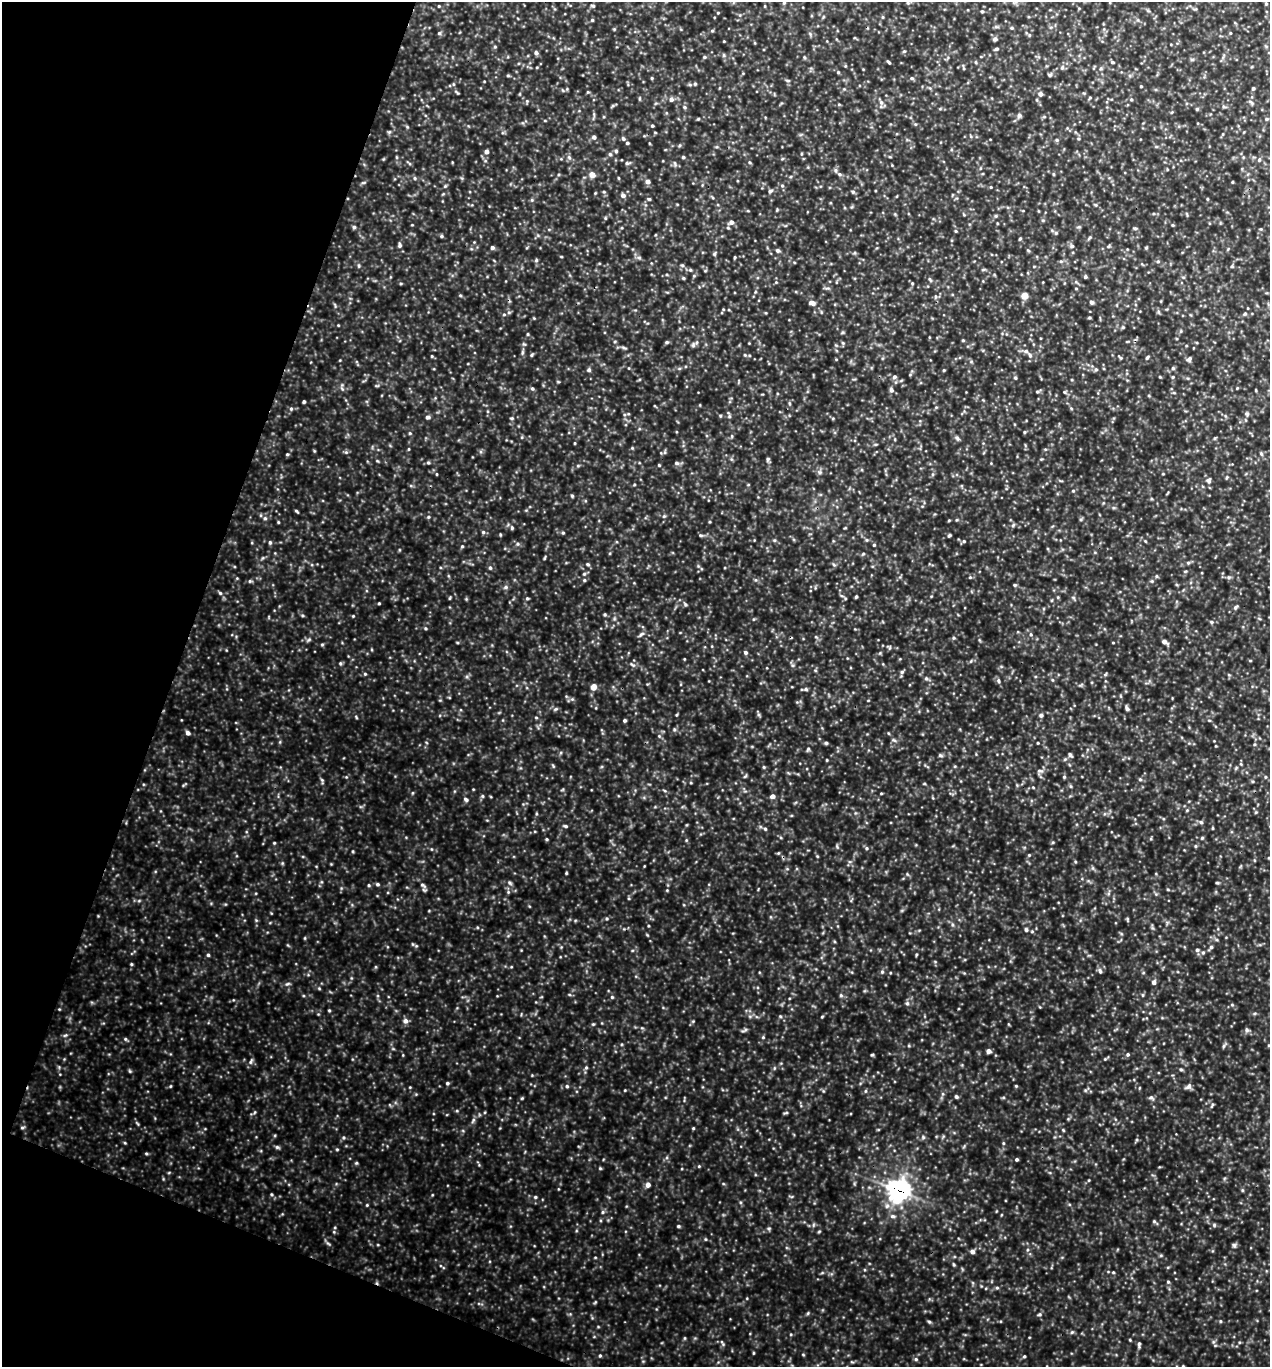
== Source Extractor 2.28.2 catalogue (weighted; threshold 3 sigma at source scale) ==
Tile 9 of 4 x 4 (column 1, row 3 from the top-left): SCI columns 137-1404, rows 1370-2734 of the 5501 x 5490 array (HDU 1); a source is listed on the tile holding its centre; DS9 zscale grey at full resolution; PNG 1272 x 1369 px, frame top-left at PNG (2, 2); no overlay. Shown black and unused: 18% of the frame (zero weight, under 3 of 5 exposures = <1% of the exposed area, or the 3 px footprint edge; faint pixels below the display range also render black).
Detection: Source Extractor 2.28.2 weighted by HDU 2 'WHT'; one run over the whole footprint, this tile lists its part. Background 0.693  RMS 0.12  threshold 0.519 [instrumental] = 3 sigma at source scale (4.5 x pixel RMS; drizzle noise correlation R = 1.50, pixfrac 1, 0.05/0.05 arcsec/px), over >= 5 px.
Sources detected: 306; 1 inside a brighter listed object's ellipse — not listed separately; the other 305 listed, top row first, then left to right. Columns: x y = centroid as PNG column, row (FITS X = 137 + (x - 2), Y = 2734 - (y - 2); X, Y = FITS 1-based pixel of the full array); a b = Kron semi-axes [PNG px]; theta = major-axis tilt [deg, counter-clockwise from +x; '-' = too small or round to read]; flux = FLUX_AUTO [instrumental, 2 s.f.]
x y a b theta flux
784 3 5 4 - 12
1266 4 3 3 - 12
439 6 4 3 - 9.1
593 6 5 4 - 18
982 11 4 4 - 14
882 17 5 3 - 11
1012 28 4 4 - 13
712 31 5 4 - 13
439 33 5 4 - 16
1230 33 4 3 - 9.3
995 39 5 5 - 27
724 41 4 2 - 7.6
495 47 5 3 - 11
996 49 5 4 - 18
904 51 5 4 - 12
536 53 5 4 - 31
704 57 5 4 - 15
889 62 5 3 - 15
1112 62 5 4 - 15
963 68 8 2 -80 13
1062 68 6 4 19 18
838 72 5 3 - 12
508 75 5 3 - 12
1050 75 6 5 - 18
652 78 4 4 - 11
912 78 6 4 -22 18
787 80 6 3 -19 14
695 84 5 4 - 14
1141 86 3 3 - 9.5
1253 88 4 3 - 17
1040 94 5 5 - 37
671 99 6 6 - 35
1131 99 4 4 - 13
881 102 7 6 - 36
684 107 5 4 - 16
1197 109 5 4 - 14
1019 115 6 5 - 28
698 119 4 3 - 11
1267 119 5 4 - 14
652 126 4 3 - 14
389 132 5 5 - 14
594 137 5 5 - 30
623 138 6 4 -58 20
1057 140 5 4 - 16
627 143 4 3 - 16
616 151 4 4 - 17
486 152 5 4 - 45
610 154 5 4 - 16
569 157 6 4 -20 17
683 157 4 3 - 13
1259 159 6 4 70 18
749 162 5 3 - 12
627 163 6 5 - 19
675 163 8 3 -69 15
839 174 5 5 - 19
1053 174 5 3 - 10
592 175 5 4 - 120
415 178 5 4 - 15
648 181 5 5 - 50
1232 182 4 2 - 8.2
363 183 6 4 19 15
782 185 5 3 - 13
991 187 4 3 - 10
770 191 6 4 28 20
604 192 5 3 - 13
853 192 5 4 - 17
623 195 6 5 - 36
649 199 5 4 - 15
532 200 5 3 - 13
731 222 6 6 - 47
354 227 4 4 - 20
1135 228 5 4 - 15
956 231 5 3 - 12
1056 233 6 4 -18 14
441 236 5 4 - 15
1090 237 5 4 - 13
1020 239 4 3 - 13
399 245 7 5 -90 25
1072 246 6 5 - 20
1109 246 6 3 70 12
492 248 4 4 - 27
1146 248 4 4 - 12
778 250 5 4 - 26
1028 250 5 3 - 11
735 257 4 3 - 11
1061 261 6 3 17 15
1158 261 5 3 - 13
690 270 5 5 - 16
1085 277 4 4 - 18
683 278 4 4 - 12
930 280 7 3 -55 16
912 283 4 3 - 11
1076 288 5 3 - 8.3
1024 296 4 4 - 180
1091 302 5 5 - 24
812 303 7 5 -9 54
509 312 6 3 18 15
1089 318 5 3 - 13
1123 327 5 4 - 12
963 340 4 3 - 11
667 342 5 4 - 13
843 343 5 4 - 14
522 352 6 4 -73 17
531 355 5 3 - 12
745 355 5 3 - 10
1030 355 7 5 -69 32
432 356 5 3 - 9.3
1120 357 6 3 -45 12
1147 358 5 3 - 16
1189 359 7 5 46 27
1173 368 5 4 - 16
1096 369 5 5 - 18
589 370 5 5 - 22
944 370 4 3 - 10
894 377 7 6 - 25
1173 377 4 4 - 12
1015 378 5 4 - 14
1237 388 3 3 - 8.4
532 389 5 4 - 18
891 390 6 6 - 26
1256 390 4 3 - 8.6
1037 391 5 3 - 15
1065 392 6 3 -70 14
304 402 3 3 - 18
291 409 5 5 - 17
1247 414 6 4 -47 17
729 416 6 3 -72 16
428 417 6 5 - 26
512 418 5 4 - 12
1024 432 5 3 - 12
410 433 4 3 - 11
957 438 6 4 -46 21
575 443 4 3 - 8.9
632 448 4 4 - 10
409 449 5 3 - 9.2
346 452 5 5 - 16
287 454 4 4 - 12
768 459 7 4 75 19
428 462 5 4 - 15
676 463 7 5 -2 26
659 465 4 3 - 11
436 474 4 3 - 8.4
1209 481 8 6 -85 31
1073 491 5 3 - 12
572 496 5 4 - 13
296 511 5 3 - 14
664 516 4 4 - 14
428 517 5 4 - 14
265 518 5 5 - 19
1081 519 5 3 - 14
949 520 4 3 - 9.5
278 522 4 3 - 10
512 528 5 4 - 15
483 532 5 5 - 17
563 533 5 4 - 12
701 535 5 3 - 13
949 535 4 3 - 14
964 541 4 4 - 14
270 542 5 4 - 18
517 544 5 4 - 15
874 545 4 4 - 12
462 546 4 4 - 12
863 554 5 3 - 12
1188 563 5 5 - 16
588 564 5 4 - 15
834 565 6 4 -20 15
490 568 5 4 - 17
970 577 4 4 - 11
584 580 4 4 - 14
250 581 6 4 43 15
1015 585 4 4 - 13
506 587 6 5 - 22
220 593 5 5 - 16
856 597 4 3 - 14
449 598 5 3 - 11
527 598 4 4 - 14
379 603 3 3 - 11
685 604 5 4 - 16
1235 607 6 4 42 19
353 616 3 3 - 9.3
1211 622 5 4 - 17
425 628 4 3 - 12
641 634 9 4 34 25
1031 634 5 4 - 15
1164 641 5 4 - 55
1113 643 4 2 - 7.3
322 644 6 4 1 12
745 652 5 5 - 23
340 663 5 4 - 13
632 665 8 3 -44 15
902 672 6 4 44 18
365 674 4 4 - 13
926 678 5 5 - 19
998 681 6 4 -71 21
593 687 6 5 - 100
806 689 6 5 - 18
1127 708 6 4 -67 27
556 709 5 5 - 18
1041 715 5 4 - 27
356 717 5 3 - 10
536 717 5 3 - 9.8
625 720 4 4 - 18
1209 720 5 3 - 10
188 733 5 4 - 39
659 736 5 5 - 15
826 743 4 4 - 16
808 749 5 4 - 15
940 755 6 5 - 19
1070 755 7 3 -45 17
827 760 4 2 - 8.6
764 767 4 4 - 11
1040 771 10 4 -5 25
745 776 7 3 45 12
1064 777 4 4 - 13
1265 777 5 3 - 11
1140 779 5 5 - 15
322 780 6 4 -47 16
773 796 5 5 - 43
466 800 6 5 - 23
1201 822 5 5 - 20
566 826 5 4 - 18
1213 828 4 3 - 9.4
765 829 4 4 - 15
1202 838 5 3 - 12
547 839 5 3 - 12
274 843 4 3 - 11
1195 846 5 3 - 12
866 848 5 4 - 15
1029 855 4 4 - 11
566 873 4 3 - 10
510 883 7 4 -32 19
377 884 5 4 - 18
369 885 4 4 - 13
423 885 9 5 -38 31
607 918 5 4 - 14
1026 930 5 4 - 18
1211 947 5 5 - 22
1197 950 5 5 - 21
208 955 5 4 - 17
131 964 4 4 - 12
1100 971 6 5 - 23
882 972 5 5 - 16
1154 982 5 5 - 36
287 984 6 4 19 17
319 988 5 3 - 11
841 995 5 4 - 14
612 997 5 5 - 15
907 1003 5 5 - 19
1232 1005 5 3 - 12
329 1010 5 3 - 10
405 1021 6 6 - 46
744 1030 11 3 27 20
1247 1030 6 5 - 23
65 1035 6 4 19 16
763 1037 5 4 - 12
125 1039 5 5 - 15
1224 1046 6 4 87 17
988 1051 4 4 - 53
1128 1054 5 4 - 14
251 1062 8 4 81 22
586 1068 6 5 - 19
1181 1070 5 3 - 14
447 1083 4 4 - 16
567 1086 5 4 - 16
1016 1086 4 3 - 11
1188 1087 9 4 45 27
865 1091 5 3 - 12
956 1096 5 4 - 19
1151 1097 7 5 17 23
1212 1105 8 3 57 14
473 1120 6 4 72 20
22 1128 6 4 1 15
693 1128 4 4 - 11
1063 1130 5 3 - 10
343 1137 5 3 - 13
1003 1143 5 3 - 11
277 1147 6 4 -44 18
146 1153 5 3 - 12
1017 1159 4 4 - 17
356 1163 5 4 - 13
600 1168 4 4 - 12
648 1185 5 5 - 54
898 1190 9 9 - 4400
1242 1190 5 3 - 12
271 1194 5 3 - 12
535 1197 4 4 - 13
603 1212 6 4 89 17
1154 1221 5 4 - 14
1214 1225 5 5 - 15
678 1226 4 4 - 13
1234 1246 7 4 -20 19
972 1251 5 5 - 38
954 1265 6 3 -58 13
1113 1272 5 3 - 11
1168 1282 4 4 - 13
997 1288 6 4 -1 15
1039 1314 6 4 20 16
1220 1321 5 3 - 11
929 1322 5 4 - 15
1072 1332 5 5 - 15
722 1343 12 2 -60 16
1139 1344 6 4 61 19
600 1356 5 4 - 13
1024 1356 4 4 - 12
916 1359 5 5 - 17
Overlapping masked pixels (flux is a lower limit): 1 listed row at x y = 898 1190
Unlisted compact peaks at least as high as the median listed source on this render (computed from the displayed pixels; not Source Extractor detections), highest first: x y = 367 1205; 872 1055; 923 1137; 822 1017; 699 1166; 1217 883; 625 1090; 769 1228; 593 1024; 595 1302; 536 260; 125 1143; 808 1313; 714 254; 553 766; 780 1016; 256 920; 693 1021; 413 944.